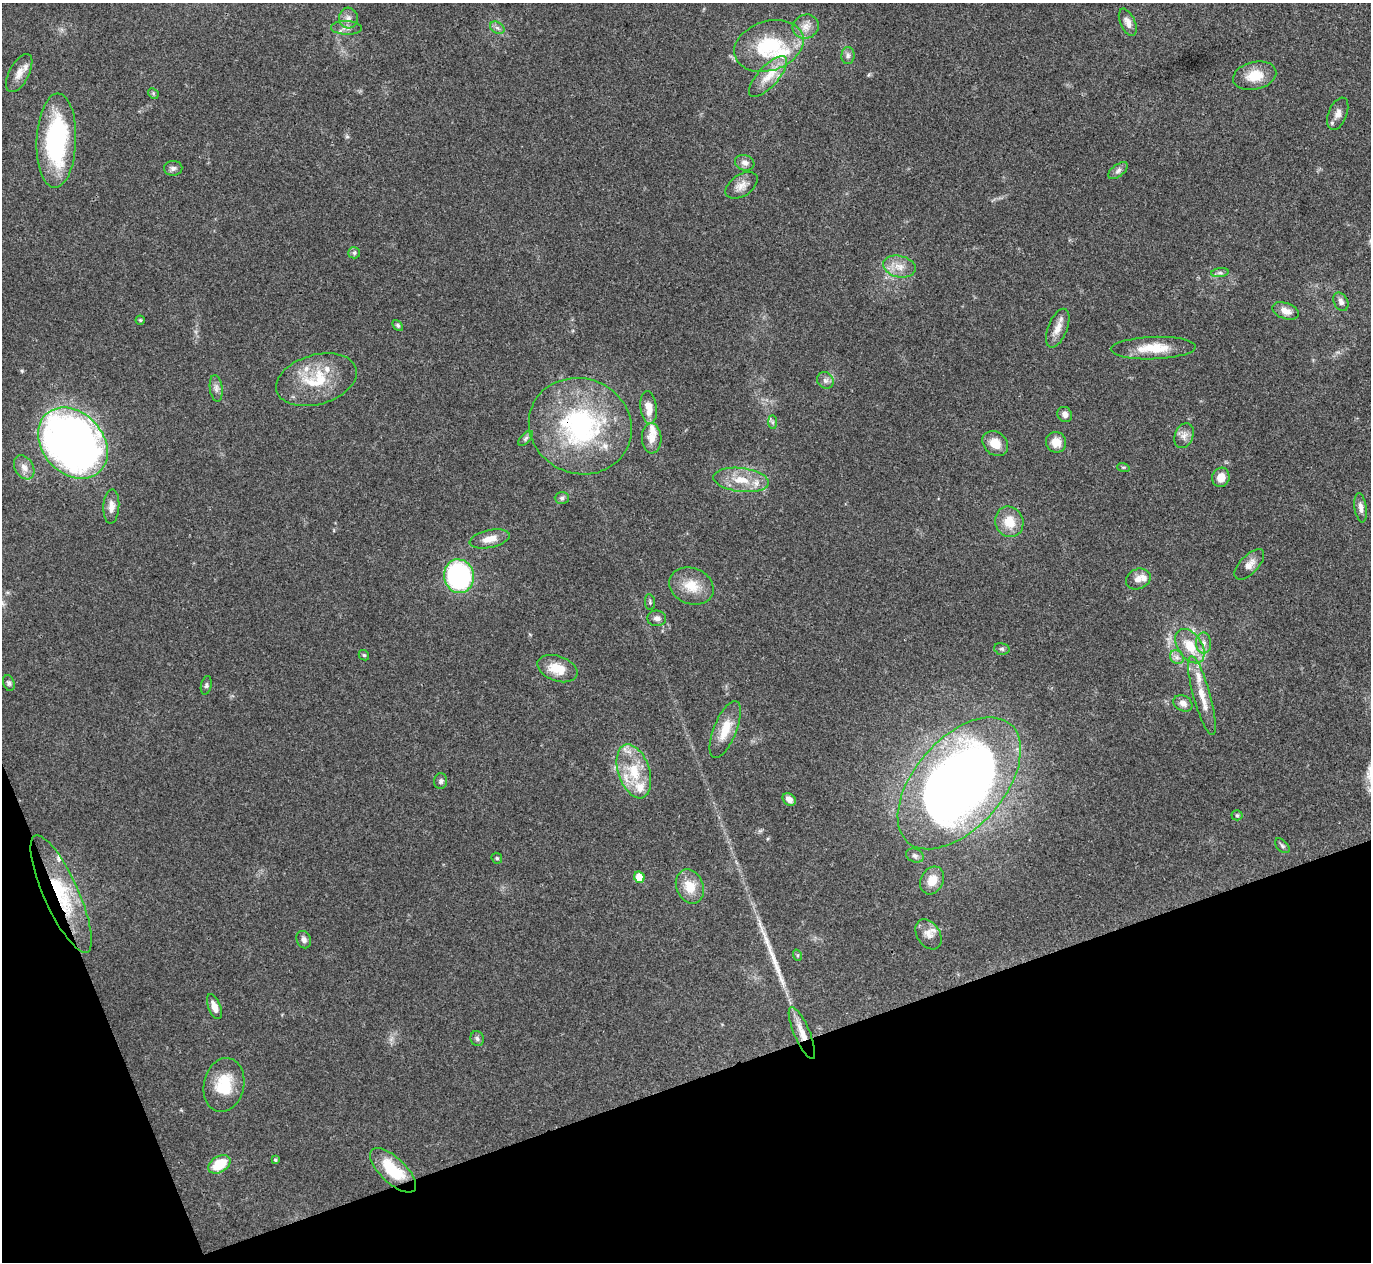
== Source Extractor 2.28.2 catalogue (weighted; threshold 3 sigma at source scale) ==
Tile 14 of 4 x 4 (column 2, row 4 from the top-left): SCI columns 1372-2740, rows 149-1408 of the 5480 x 5467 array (HDU 1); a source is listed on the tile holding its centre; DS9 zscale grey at full resolution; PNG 1373 x 1264 px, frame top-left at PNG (2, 3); each listed source drawn as its Kron ellipse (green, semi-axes under 4 px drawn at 4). Shown black and unused: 18% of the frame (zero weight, under 3 of 4 exposures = <1% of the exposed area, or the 3 px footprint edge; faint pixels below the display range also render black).
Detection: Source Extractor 2.28.2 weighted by HDU 2 'WHT'; one run over the whole footprint, this tile lists its part. Background 0.0865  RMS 0.0058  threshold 0.026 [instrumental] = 3 sigma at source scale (4.5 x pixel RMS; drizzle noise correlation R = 1.50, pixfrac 1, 0.05/0.05 arcsec/px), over >= 5 px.
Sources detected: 99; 1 long thin detection or spike segment (spike, bleed or trail) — neither listed nor drawn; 11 inside a brighter listed object's ellipse — not listed separately; the other 87 listed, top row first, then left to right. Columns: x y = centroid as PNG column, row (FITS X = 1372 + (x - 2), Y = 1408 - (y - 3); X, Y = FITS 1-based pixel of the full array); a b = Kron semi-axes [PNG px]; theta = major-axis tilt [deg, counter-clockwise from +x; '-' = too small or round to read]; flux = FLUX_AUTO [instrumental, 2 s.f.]
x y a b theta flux
348 18 10 9 - 3.4
1128 22 14 7 -66 3.5
806 27 13 12 - 5.6
346 28 15 7 -2 3.4
497 28 8 5 -31 1.5
769 46 35 24 18 41
848 56 8 6 89 1.9
19 73 21 10 62 5.9
1255 76 22 13 13 12
768 77 26 10 47 11
153 93 6 4 -47 0.78
1338 114 17 9 68 4.1
56 141 47 20 88 77
745 163 10 7 -17 2.8
173 168 9 7 3 2.1
1118 170 11 6 38 2.2
741 185 18 10 33 5.1
354 253 6 5 - 1.2
899 267 16 10 -12 7
1220 273 9 4 8 1.5
1341 302 10 7 -63 2.6
1285 311 14 8 -20 4.9
140 320 4 4 - 0.72
398 325 6 4 -46 0.96
1058 328 20 9 68 5.9
1153 348 42 11 2 16
316 380 41 25 16 27
825 380 9 7 -44 2.4
216 388 13 6 -83 2.7
649 407 16 8 -83 7.3
1065 415 8 7 - 2.6
773 422 7 4 -89 1.2
580 426 52 47 -22 97
1184 436 13 9 68 3.5
526 438 9 4 46 1.4
652 438 15 10 -87 5.8
1056 442 10 10 - 7.5
73 443 39 30 -47 420
995 443 14 11 -40 8.4
24 467 13 9 -58 4.5
1123 467 6 4 -17 0.75
1221 477 10 8 71 6.6
741 480 28 12 -7 13
562 498 7 6 - 1.3
111 507 17 8 87 4.4
1361 508 15 6 -82 3.3
1009 522 15 14 - 11
490 539 20 8 12 6.7
1249 564 19 9 46 5.3
459 576 17 15 -76 89
1138 579 12 10 24 3.9
691 586 23 18 -22 13
650 602 8 5 -83 1.1
657 618 9 7 -5 2.4
1204 643 10 7 -90 3.1
1190 646 19 12 -56 13
1002 649 8 5 -15 1.2
364 655 6 4 -42 0.84
1177 657 7 6 - 2.2
557 669 21 12 -19 12
9 683 8 5 -73 1.3
206 685 9 5 78 1.2
1202 696 41 8 -75 11
1183 703 10 7 -30 3.3
725 729 30 11 68 12
634 771 28 15 -71 20
441 781 8 6 87 1.5
959 783 78 44 49 520
789 799 7 5 -40 3.3
1237 815 5 5 - 0.88
1282 846 9 5 -45 1.3
915 856 9 6 -20 1.9
497 858 6 5 - 0.82
639 877 6 5 - 8.8
932 880 14 11 61 8.2
690 886 17 13 -66 11
61 894 64 17 -66 39
929 934 16 11 -57 5.2
304 940 9 7 -67 2.2
797 955 6 4 -72 0.75
214 1007 13 6 -69 4.3
802 1033 28 8 -67 8.7
477 1039 8 6 -73 1.5
224 1085 27 20 77 21
275 1160 4 4 - 0.86
219 1164 12 8 31 17
393 1170 29 12 -44 24
Overlapping masked pixels (flux is a lower limit): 3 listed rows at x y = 580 426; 61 894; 802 1033